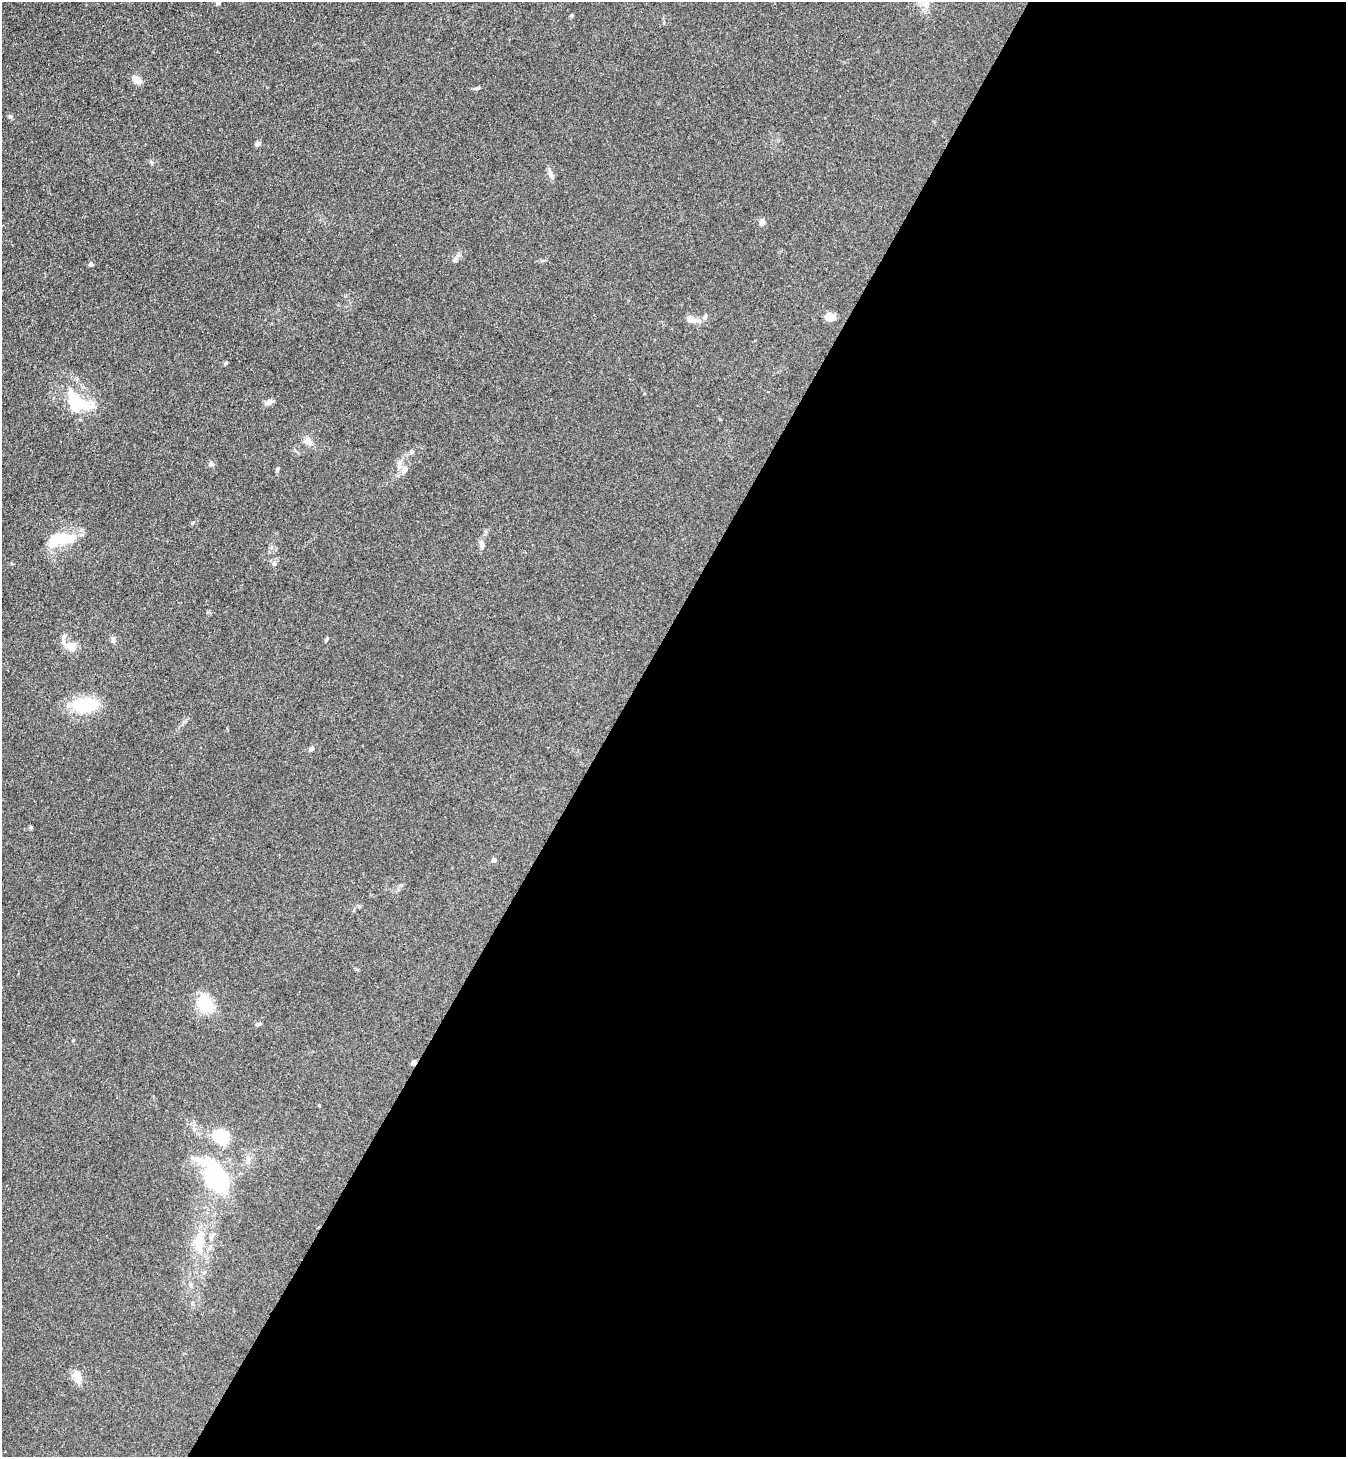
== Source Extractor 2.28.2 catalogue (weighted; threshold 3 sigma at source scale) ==
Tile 12 of 4 x 4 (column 4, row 3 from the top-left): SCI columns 4231-5574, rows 1490-2944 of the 5911 x 5888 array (HDU 1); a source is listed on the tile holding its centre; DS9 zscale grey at full resolution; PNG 1348 x 1459 px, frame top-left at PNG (2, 2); no overlay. Shown black and unused: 55% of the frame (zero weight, under 3 of 4 exposures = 5% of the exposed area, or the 3 px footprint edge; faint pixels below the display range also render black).
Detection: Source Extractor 2.28.2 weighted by HDU 2 'WHT'; one run over the whole footprint, this tile lists its part. Background 0.176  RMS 0.0084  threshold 0.038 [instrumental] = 3 sigma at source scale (4.5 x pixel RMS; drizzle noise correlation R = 1.50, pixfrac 1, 0.05/0.05 arcsec/px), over >= 5 px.
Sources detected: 44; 2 inside a brighter object's white glare — not listed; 3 inside a brighter listed object's ellipse — not listed separately; the other 39 listed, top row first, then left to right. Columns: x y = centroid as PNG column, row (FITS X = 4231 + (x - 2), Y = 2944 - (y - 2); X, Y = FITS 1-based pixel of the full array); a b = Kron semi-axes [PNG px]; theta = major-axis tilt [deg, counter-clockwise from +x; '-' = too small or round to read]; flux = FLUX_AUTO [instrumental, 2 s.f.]
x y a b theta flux
218 3 5 5 - 1.4
571 15 5 4 - 1.1
137 80 11 7 -40 6.9
10 116 6 5 - 1.8
257 144 6 5 - 2.7
151 162 6 4 -70 1.2
551 174 12 7 -59 3.5
762 222 9 6 -87 3.6
455 259 9 6 61 2.6
91 264 4 4 - 3.2
705 316 9 5 65 1.9
829 317 12 9 -4 6.7
691 319 13 8 -26 6.8
226 363 5 4 - 1.2
75 401 33 16 -67 26
269 402 10 6 24 4
308 441 11 9 -52 6
411 452 7 5 16 1.9
211 464 7 6 - 2
399 465 17 6 83 5.1
277 469 6 4 87 1.5
61 539 31 13 2 29
482 544 10 7 -73 3.7
274 564 8 5 -62 2
327 638 8 3 66 1
113 640 10 5 -77 2.1
71 646 15 12 -20 9.8
84 705 23 14 3 41
311 748 7 5 42 1.7
31 827 5 5 - 1
494 860 4 4 - 4.9
205 1004 23 18 -39 24
258 1024 7 4 22 1.7
414 1062 4 4 - 6.1
194 1129 7 5 -45 2.3
220 1136 19 16 -26 29
219 1182 47 20 -42 72
199 1242 36 11 84 23
77 1377 16 9 -75 7.7
Overlapping masked pixels (flux is a lower limit): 1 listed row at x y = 414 1062
Isophote crosses this tile's border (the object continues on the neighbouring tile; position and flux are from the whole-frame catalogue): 1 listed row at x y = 218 3
Unlisted compact peaks at least as high as the median listed source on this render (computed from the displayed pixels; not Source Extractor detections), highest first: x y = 192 523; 477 88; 319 1105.